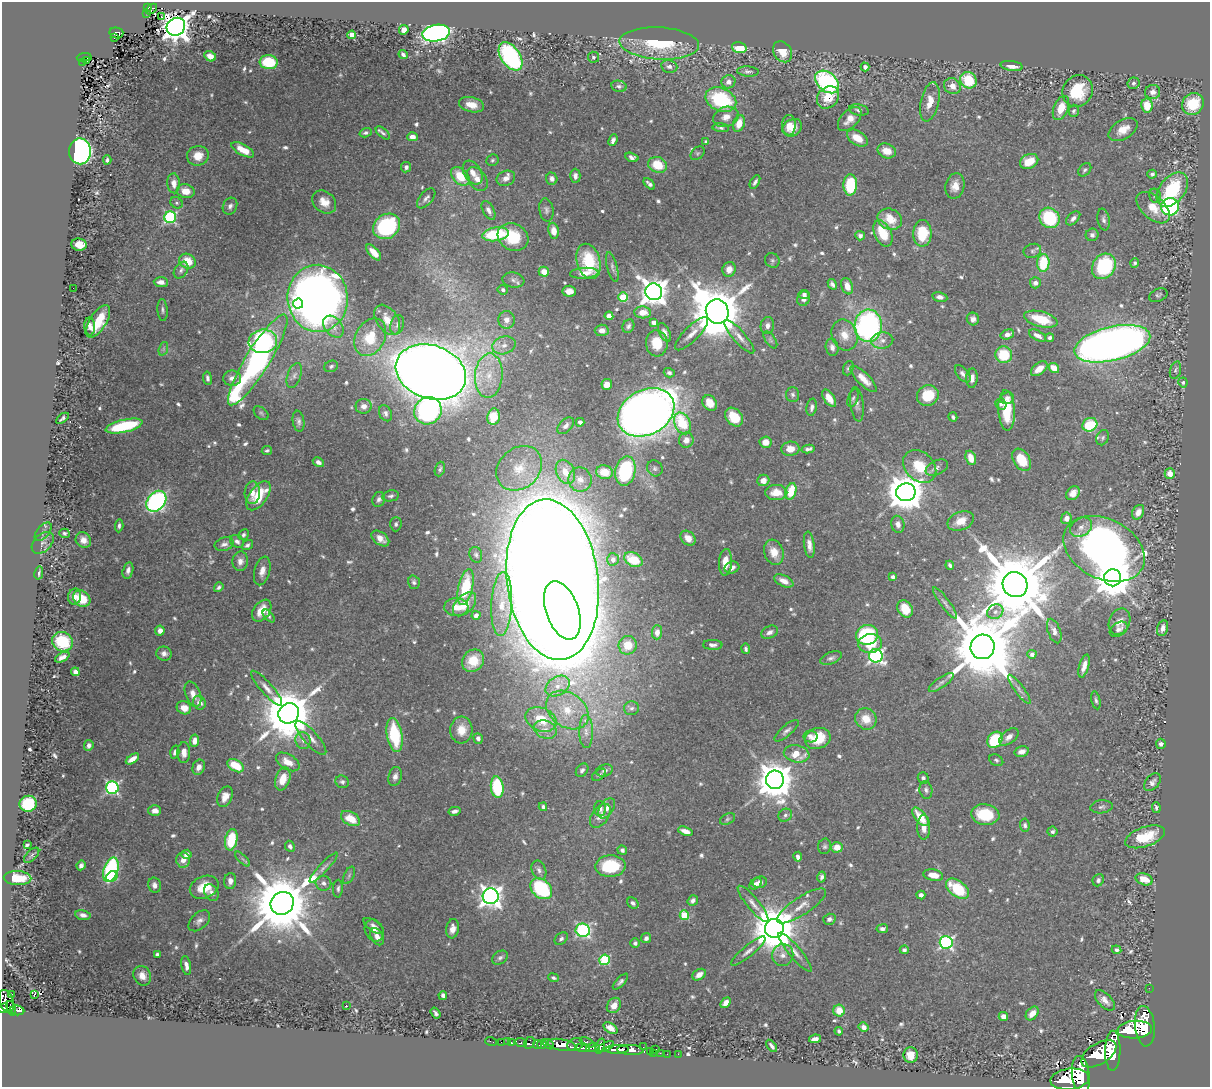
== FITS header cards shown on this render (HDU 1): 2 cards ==
NAXIS1  =                 1208
NAXIS2  =                 1085

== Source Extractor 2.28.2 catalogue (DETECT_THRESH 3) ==
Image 1208 x 1085 px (HDU 1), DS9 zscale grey, 1 PNG px = 1 image px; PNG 1212 x 1089 px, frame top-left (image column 1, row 1085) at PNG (2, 2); each listed source drawn as its Kron ellipse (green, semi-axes under 4 px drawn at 4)
Background 0.883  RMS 0.022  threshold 0.0673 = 3 sigma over >= 5 px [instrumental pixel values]
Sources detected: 694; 1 with non-positive FLUX_AUTO (blend fragments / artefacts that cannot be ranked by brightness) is neither listed nor drawn; of the other 693, the 500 brightest by FLUX_AUTO listed and drawn (193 fainter detections omitted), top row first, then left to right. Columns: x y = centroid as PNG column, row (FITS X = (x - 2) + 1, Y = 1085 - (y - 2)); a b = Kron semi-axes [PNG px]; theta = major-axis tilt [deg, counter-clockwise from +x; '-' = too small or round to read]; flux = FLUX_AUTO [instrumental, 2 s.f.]
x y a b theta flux
148 7 4 3 - 74
151 9 6 3 42 29
146 13 3 2 - 11
161 17 2 2 - 3.1
176 27 10 8 38 1900
404 30 5 5 - 12
116 33 7 5 -13 100
436 33 14 8 9 660
352 35 4 4 - 25
115 38 3 2 - 9.7
659 43 40 16 -3 100
739 47 7 5 -15 48
783 52 11 8 -53 22
403 55 5 3 - 4.5
210 56 6 5 - 11
510 56 16 9 -55 250
84 57 7 4 5 100
593 57 5 5 - 3.1
86 60 3 2 - 19
83 62 3 3 - 13
269 62 9 7 -5 63
669 66 8 6 -10 6.1
1012 66 11 5 -8 13
865 67 4 4 - 4.6
748 71 11 5 -4 4.4
968 80 8 7 - 63
728 82 7 6 - 8
827 82 13 9 -40 250
1133 83 6 5 - 4
619 86 8 5 -13 4.4
952 86 8 7 - 14
1078 91 16 14 58 57
1153 92 7 7 - 10
828 97 12 10 45 31
721 100 16 11 -23 120
930 102 20 9 77 22
1193 104 11 10 - 62
471 105 13 7 -13 18
1147 106 7 5 -80 33
1061 108 13 7 69 27
859 110 10 5 -10 5.2
1074 111 6 5 - 3.2
726 117 13 10 19 14
850 119 14 8 47 16
739 123 8 5 73 21
789 125 10 6 87 13
721 128 8 4 -6 3.3
792 128 10 8 31 16
1123 129 16 9 31 22
366 133 6 4 16 3.9
383 133 8 4 -41 4.1
412 137 5 4 - 13
857 138 11 7 -32 22
613 140 6 4 67 5.3
706 141 4 4 - 3.2
243 150 12 5 -29 22
80 151 13 11 -88 480
887 151 9 7 -22 20
697 153 8 5 41 3.2
198 156 11 10 - 22
632 157 7 4 -16 6.3
107 160 4 3 - 3.6
492 160 6 5 - 3.1
1029 161 9 7 25 32
658 165 10 7 -21 43
406 167 5 5 - 4.9
1085 170 8 5 48 3.6
473 172 13 8 -58 12
1152 174 5 4 - 3.7
460 176 11 7 -45 41
575 176 7 5 89 7.2
506 178 9 7 22 9
477 179 13 8 -54 15
552 179 6 5 - 6.2
755 182 7 4 60 4.8
174 183 10 6 -87 12
649 184 7 3 -44 5.9
850 185 10 6 88 88
955 186 13 9 78 16
1172 190 20 12 51 110
186 191 9 7 -13 20
1155 196 7 5 -76 3.6
426 198 12 6 49 6.3
324 202 13 10 -40 18
177 203 6 5 - 3.2
230 206 9 7 63 6.3
1170 207 9 8 - 290
1153 208 20 11 -42 28
488 210 10 5 -61 6.8
546 210 11 7 -82 5.3
170 217 6 6 - 220
1049 218 11 9 -45 110
1073 218 8 5 44 7
890 219 12 10 -24 29
1103 220 11 6 -80 5.6
387 226 14 12 34 160
554 231 8 5 -82 15
883 233 14 8 -65 45
922 233 13 9 88 58
495 234 13 7 9 94
1092 235 6 6 - 5.1
860 236 5 4 - 4.8
513 237 16 13 -28 64
79 245 7 6 - 22
1032 251 9 7 21 4.5
374 252 9 4 -48 17
772 260 8 7 - 3.8
187 261 8 7 - 32
589 261 18 11 -74 62
1043 263 9 6 86 65
1135 263 5 4 - 3.2
1104 266 13 11 55 150
612 267 15 5 -75 5.6
729 269 7 6 - 12
181 270 9 6 55 5.4
544 272 5 5 - 17
584 273 14 5 3 14
513 280 11 7 -9 6.2
161 282 7 5 -3 8.5
1035 283 5 5 - 6
832 284 6 4 -61 4.7
847 286 8 5 -70 15
73 288 2 2 - 4.7
503 290 5 4 - 3.9
569 291 7 5 -5 11
654 292 8 8 - 2100
804 294 5 4 - 5.4
1158 295 10 6 24 3.4
623 297 5 4 - 89
940 297 8 5 -11 7.1
318 298 33 30 -86 1500
804 299 7 6 - 8.1
298 304 5 5 - 230
162 310 11 5 -86 4.2
643 312 8 6 -2 18
717 312 12 11 - 11000
609 316 4 4 - 23
973 319 6 6 - 6.9
1041 319 17 7 -14 47
387 320 17 10 -56 19
507 320 9 8 - 9.9
98 321 18 8 58 48
653 322 4 4 - 9.4
397 325 10 6 74 5.5
767 325 8 6 80 6.7
90 326 9 5 -85 7.7
628 326 7 5 63 4.5
868 326 16 14 87 380
333 327 12 8 -50 12
602 330 7 5 3 10
664 332 10 5 -63 6.9
692 334 22 7 45 13
1007 334 7 5 17 8.9
844 335 16 12 -70 22
1037 336 9 5 -28 8.8
370 337 20 14 61 50
739 337 21 6 -49 12
1050 338 4 4 - 4
770 340 10 5 -55 3.5
263 341 14 12 8 210
882 341 11 8 11 9.2
657 343 13 11 -84 35
1112 344 39 17 13 1300
504 345 12 8 16 13
832 347 9 6 -79 6.8
163 349 7 4 72 3.2
1004 355 8 8 - 57
258 360 53 12 58 540
331 366 7 5 23 3.4
848 368 7 5 68 3.2
1054 368 6 4 -40 18
1039 369 9 5 39 19
1175 370 9 5 73 3.7
431 372 36 27 -20 4600
669 373 5 4 - 3.6
963 374 10 5 -50 6.5
294 375 13 7 70 8.1
489 376 22 14 85 40
207 378 7 4 -82 4.3
232 378 9 7 2 9.6
972 378 9 5 88 9.2
864 379 17 6 -45 18
1183 382 5 4 - 3.4
607 384 5 5 - 17
793 395 7 6 - 4.2
928 396 11 10 - 44
829 398 10 5 -56 17
853 398 9 5 70 3.4
1007 398 7 5 22 5.4
710 403 8 6 -56 22
857 404 17 6 -83 7.5
1001 404 6 5 - 3.9
364 406 8 7 - 9.9
812 407 9 5 79 6
1007 410 20 8 -87 50
428 411 14 13 - 270
646 412 30 22 28 2800
261 413 9 5 -41 3.3
385 413 8 6 -63 4.5
493 417 8 6 80 41
734 417 10 7 -49 40
953 417 5 3 - 3.2
62 418 7 3 38 3.6
298 421 10 5 -81 5.8
580 422 4 4 - 6
682 423 11 7 -63 65
1090 425 7 6 - 85
124 426 19 6 13 110
566 426 10 6 46 6.4
1103 438 8 6 65 3.9
686 440 7 7 - 14
766 442 6 5 - 13
790 449 9 7 5 17
808 449 6 4 12 4.6
267 451 5 4 - 3.3
971 458 7 5 -70 18
1022 460 12 8 -58 41
318 462 6 4 -30 5.2
920 466 18 14 -43 48
519 468 25 20 41 50
655 468 8 7 - 4.2
937 468 12 7 25 6.7
440 469 7 4 71 3.4
625 471 15 10 78 120
565 472 13 9 -66 25
604 472 8 6 -11 25
1170 473 5 5 - 17
580 480 12 11 - 16
763 480 6 5 - 13
791 491 8 5 72 40
906 492 9 9 - 4100
252 493 11 7 87 14
776 493 11 7 0 22
1073 493 7 6 - 10
259 496 17 9 55 55
391 496 8 5 11 4.1
379 499 8 6 69 5.2
156 501 11 8 49 360
1138 512 8 5 62 12
1066 518 6 5 - 9.5
961 521 13 9 21 20
396 524 7 6 - 3.9
898 524 8 6 -77 8
119 526 6 4 86 3.8
1081 527 11 9 34 11
43 532 11 6 51 5.6
65 533 5 4 - 3.1
243 535 6 5 - 3.8
688 538 8 6 -42 17
380 539 10 6 -38 13
83 540 8 7 - 12
237 541 7 6 - 6
43 543 13 8 44 8.7
224 544 10 6 17 6.5
247 545 6 4 35 3.5
809 545 13 5 -83 11
1104 549 43 30 -27 800
774 552 13 9 -72 19
476 555 8 6 -72 3.7
613 559 6 6 - 5.9
633 560 10 6 -25 32
240 561 10 7 85 8.9
725 562 13 6 86 23
950 565 5 3 - 4.2
732 568 7 6 - 7.6
128 570 8 5 76 6
262 571 15 7 75 12
39 573 6 3 77 3.1
893 577 4 4 - 5
1113 578 8 8 - 5300
553 580 81 45 -83 13000
784 581 10 5 -25 11
414 582 7 6 - 4.2
1015 585 13 12 - 21000
219 587 5 4 - 3.6
466 587 18 7 77 65
75 596 8 6 76 10
82 599 9 7 -40 40
945 603 19 4 -54 6.6
465 604 14 8 47 22
502 604 32 10 87 36
456 607 12 9 -4 15
905 609 9 7 -57 28
562 610 30 16 -71 1600
262 611 12 8 54 22
995 612 8 7 - 7.5
476 615 4 4 - 4.8
269 616 7 4 -48 3.4
1119 622 13 10 65 12
1162 628 8 5 75 10
1119 629 10 6 32 7.2
160 631 5 4 - 11
1054 631 13 6 -71 7.7
657 632 7 5 86 10
769 632 9 6 25 7.1
867 635 11 10 - 140
62 642 11 9 -30 69
870 643 12 9 8 29
628 645 9 9 - 23
713 645 10 5 -1 5.8
983 647 12 12 - 20000
746 649 5 3 - 3.7
164 654 8 7 - 6.9
1032 654 4 4 - 7.3
876 656 7 6 - 400
62 657 8 4 27 8.6
831 658 11 6 20 5.5
473 661 12 10 48 30
1084 666 12 4 75 12
75 672 4 4 - 9
941 683 14 5 35 6.8
558 686 13 9 31 17
267 688 22 6 -48 12
1019 689 18 4 -53 6.9
193 694 13 7 -69 12
1096 700 9 4 -78 3.4
199 703 7 6 - 11
184 708 7 6 - 14
632 708 7 7 - 5
567 710 23 17 -36 51
289 713 11 9 43 9900
541 719 16 11 -24 44
866 719 11 10 - 26
461 730 13 11 85 23
545 730 11 9 -25 12
787 731 15 5 41 6
586 732 16 7 -89 13
395 735 17 7 -80 91
810 737 7 6 - 5.9
1009 737 11 6 39 9.4
311 738 22 7 -48 13
478 738 5 4 - 5
818 738 13 10 19 46
303 740 8 7 - 7.9
995 740 9 7 51 84
195 741 6 4 82 12
1161 744 5 4 - 5.3
89 745 5 4 - 5.4
175 752 6 4 74 5.7
1022 752 7 5 15 9.2
184 753 10 6 89 12
797 754 13 8 -11 33
132 759 7 4 34 13
996 760 7 5 -28 3.3
288 762 13 7 -31 20
236 766 9 5 -32 42
199 767 8 6 67 9.2
582 770 7 5 51 4.5
605 770 8 5 15 5.6
599 775 8 5 36 3.3
395 776 10 6 74 7.3
923 778 6 5 - 4.2
283 779 12 7 72 25
775 780 9 9 - 4600
342 782 7 6 - 4.1
1152 782 10 6 48 5.9
497 787 11 6 -84 110
112 788 6 6 - 270
926 790 9 6 -79 5.1
225 797 11 7 65 14
28 804 8 8 - 92
543 807 4 4 - 3.4
1101 807 11 6 7 4.8
1156 807 5 3 - 3.4
607 808 11 6 56 8.3
600 809 7 6 - 7.2
155 811 6 5 - 10
454 811 6 3 12 5.7
785 815 7 6 - 4.3
985 815 14 10 -8 62
600 816 13 8 54 13
921 817 11 5 -52 31
350 819 10 6 -30 30
727 819 8 5 27 3.1
1025 825 6 5 - 4.3
924 827 12 6 90 13
685 831 7 4 -20 11
1052 832 5 5 - 4
1145 837 21 9 19 52
231 840 11 6 79 67
27 845 4 3 - 3.3
290 846 6 4 -65 5.3
825 846 8 6 79 3.6
837 847 6 5 - 18
622 850 5 4 - 4.5
186 854 5 5 - 10
32 855 9 5 44 3.6
798 857 5 4 - 4.8
243 859 10 3 -44 3.3
183 860 7 7 - 13
81 865 5 4 - 5.7
610 866 15 11 3 79
324 868 20 4 47 7.4
111 870 12 7 70 200
539 870 10 7 -67 6.4
349 875 9 5 64 3.7
933 875 10 5 -10 20
112 876 6 5 - 58
822 877 5 4 - 4.9
17 878 14 7 -3 36
1144 879 9 5 -19 23
1098 880 6 5 - 4.5
230 881 8 6 86 9.1
760 882 7 5 16 9.8
323 883 8 7 - 6.3
756 884 7 5 39 6.4
154 885 8 6 -79 7.5
204 887 15 11 23 34
338 889 9 5 87 4.2
541 889 12 9 -41 140
958 889 13 7 -38 72
211 892 9 6 -56 6
921 895 4 4 - 5.8
491 896 8 8 - 1200
693 900 6 5 - 4.9
282 903 12 11 - 16000
633 903 6 5 - 4.5
753 904 23 6 -50 12
801 906 28 9 33 18
83 915 7 5 -11 7.1
684 915 5 4 - 69
829 919 6 5 - 5.6
199 921 13 8 42 8.6
373 926 12 5 -36 6.8
774 928 9 9 - 7600
452 929 10 6 81 11
882 929 6 4 8 5.1
374 930 11 9 -63 9
583 930 7 6 - 280
377 937 9 6 -62 11
646 938 5 4 - 6
561 939 7 5 41 4.2
946 942 6 6 - 320
635 943 5 4 - 3.7
904 950 4 4 - 3.6
1116 950 5 4 - 4.8
748 951 22 5 39 9.4
795 952 25 6 -50 13
157 954 4 3 - 3.4
783 955 11 10 - 13
500 958 8 6 34 4.4
605 960 5 5 - 120
186 966 10 4 -79 9.1
699 975 7 5 33 11
142 976 10 8 -59 14
554 978 5 4 - 3.1
620 982 10 4 47 4.7
1149 988 2 2 - 11
12 994 2 2 - 5.2
34 994 3 3 - 680
443 995 4 3 - 5.6
1105 1000 12 6 -46 10
6 1001 12 7 -73 950
726 1003 6 4 49 11
614 1005 8 6 54 13
346 1006 3 2 - 4.4
3 1008 5 4 - 400
11 1008 7 3 -73 340
17 1010 7 5 -8 200
839 1011 6 5 - 22
435 1013 6 3 -56 4.5
1032 1013 8 5 48 15
1003 1017 5 4 - 9.1
1145 1026 20 10 -84 5800
864 1027 5 4 - 5.9
610 1028 8 5 -35 11
1135 1030 17 9 4 13000
839 1031 4 3 - 3.1
815 1039 6 4 9 9.7
491 1041 6 2 -18 17
501 1042 2 2 - 14
507 1042 2 2 - 11
587 1042 8 4 -26 270
511 1043 3 3 - 64
521 1043 6 3 -23 310
529 1043 6 5 - 320
542 1044 5 4 - 1100
548 1044 6 4 -38 830
537 1045 4 3 - 770
562 1045 14 5 -10 3900
575 1045 8 6 24 1400
600 1046 8 4 73 850
772 1046 7 3 -54 4.6
593 1047 7 4 4 750
606 1047 9 4 24 560
643 1047 2 2 - 5.8
583 1048 7 3 -2 590
617 1049 12 4 1 2000
656 1049 3 3 - 100
630 1050 13 5 -3 1800
1113 1051 20 7 89 6000
650 1052 3 3 - 32
653 1053 3 3 - 43
660 1053 2 2 - 19
667 1054 2 2 - 12
678 1054 2 2 - 14
1099 1054 19 10 32 4700
911 1055 8 7 - 17
1081 1075 19 9 -83 5800
1070 1079 19 10 6 13000
At the frame edge (FLAGS 8, measured only in part): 1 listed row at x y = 3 1008
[193 fainter detections neither listed nor drawn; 1 non-positive-flux detection neither listed nor drawn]